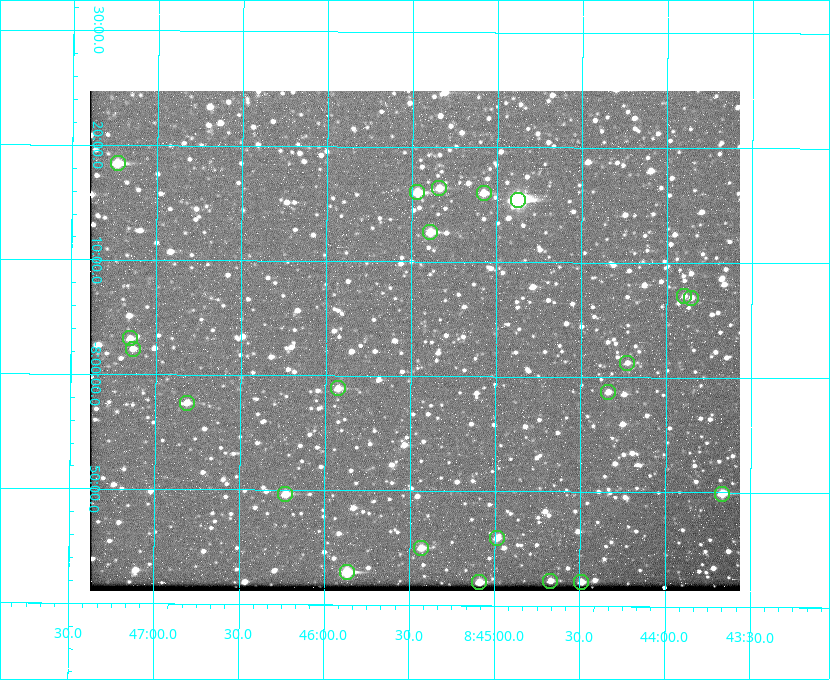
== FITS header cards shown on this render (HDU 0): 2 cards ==
NAXIS1  =                  650 / Width of table row in bytes
NAXIS2  =                  500 / Number of rows in table

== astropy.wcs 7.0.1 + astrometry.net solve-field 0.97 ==
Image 650 x 500 px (HDU 0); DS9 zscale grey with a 90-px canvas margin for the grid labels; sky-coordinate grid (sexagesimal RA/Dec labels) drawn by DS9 from the SOLVED WCS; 22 Tycho-2 reference stars matched to detected sources circled (green)
Header WCS: none
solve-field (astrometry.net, Tycho-2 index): SOLVED blind (the file carries no WCS)
Solved WCS: RA---TAN-SIP/DEC--TAN-SIP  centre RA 08:45:29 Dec -08:03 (131.37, -8.05 deg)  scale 5.24 arcsec/px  FOV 56.7' x 43.6'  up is +180 deg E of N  parity flipped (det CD > 0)
(file carries no celestial WCS; the grid is the blind solution)
Tycho-2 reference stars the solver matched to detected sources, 22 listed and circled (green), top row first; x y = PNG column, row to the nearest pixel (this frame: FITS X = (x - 90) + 1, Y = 500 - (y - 91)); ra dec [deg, ICRS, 3 dp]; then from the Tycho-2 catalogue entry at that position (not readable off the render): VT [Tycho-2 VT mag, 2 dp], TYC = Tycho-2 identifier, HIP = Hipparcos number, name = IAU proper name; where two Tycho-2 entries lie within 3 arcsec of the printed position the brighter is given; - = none
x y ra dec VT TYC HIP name
118 163 131.808 -8.307 9.64 5442-1713-1 - -
439 188 131.335 -8.274 10.98 5442-594-1 - -
417 192 131.367 -8.267 10.01 5442-454-1 - -
484 193 131.270 -8.267 10.78 5442-693-1 - -
518 200 131.219 -8.257 7.68 5442-1112-1 42924 -
430 232 131.348 -8.210 9.85 5442-617-1 - -
684 296 130.974 -8.119 12.03 5442-588-1 - -
691 298 130.964 -8.116 12.42 5442-381-1 - -
130 338 131.787 -8.052 11.26 5442-527-1 - -
133 349 131.783 -8.038 11.46 5442-45-1 - -
627 363 131.057 -8.021 12.20 5442-277-1 - -
338 388 131.481 -7.982 10.84 5442-1444-1 - -
608 392 131.085 -7.979 12.05 5442-273-1 - -
187 403 131.703 -7.959 11.45 5442-1027-1 - -
285 494 131.557 -7.828 10.76 5442-1179-1 - -
722 494 130.917 -7.832 10.58 5442-498-1 - -
497 538 131.247 -7.766 11.19 5442-426-1 - -
421 548 131.357 -7.750 10.86 5442-458-1 - -
347 572 131.466 -7.715 9.32 5442-1286-1 43006 -
550 581 131.168 -7.704 11.38 5442-657-1 - -
479 582 131.272 -7.701 10.67 5442-1279-1 - -
581 582 131.122 -7.702 11.05 5442-69-1 - -